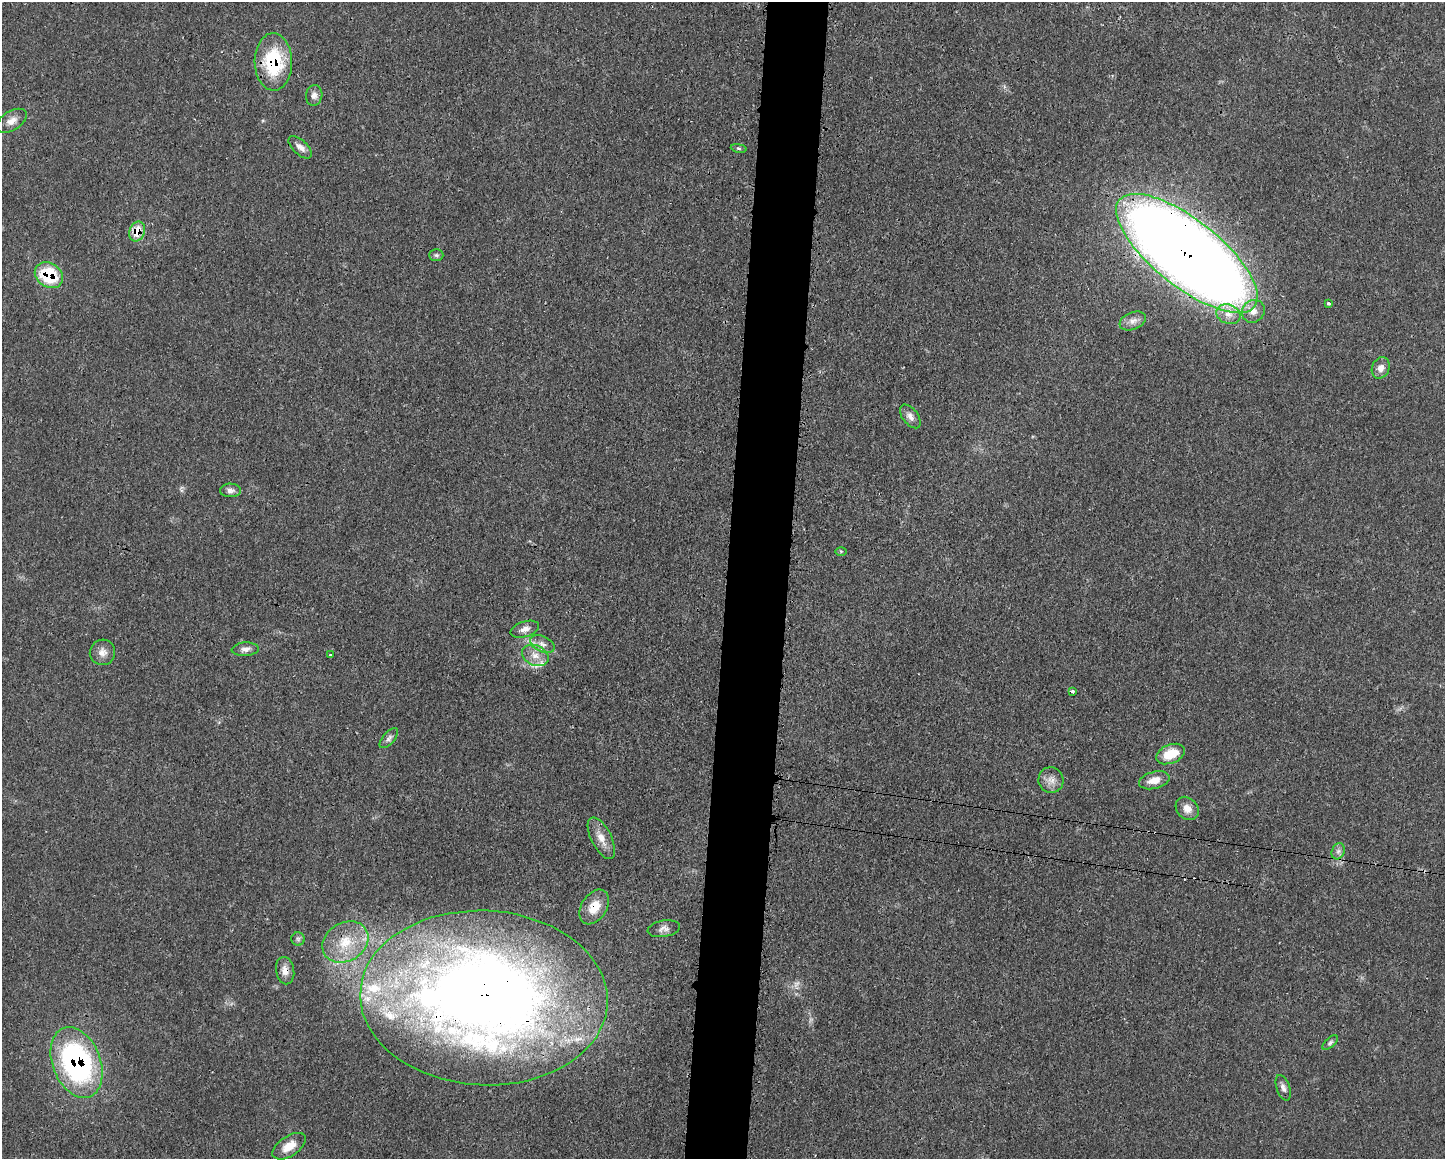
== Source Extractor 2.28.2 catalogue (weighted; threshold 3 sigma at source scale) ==
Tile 8 of 3 x 4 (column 2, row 3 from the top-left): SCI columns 1557-2999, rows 1166-2322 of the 4674 x 4642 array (HDU 1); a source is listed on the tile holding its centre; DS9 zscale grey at full resolution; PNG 1447 x 1161 px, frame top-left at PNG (2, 2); each listed source drawn as its Kron ellipse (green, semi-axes under 4 px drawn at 4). Shown black and unused: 4% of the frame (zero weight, under 3 of 4 exposures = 1% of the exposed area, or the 3 px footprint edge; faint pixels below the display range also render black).
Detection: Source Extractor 2.28.2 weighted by HDU 2 'WHT'; one run over the whole footprint, this tile lists its part. Background 0.021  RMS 0.0023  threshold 0.0102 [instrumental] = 3 sigma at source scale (4.5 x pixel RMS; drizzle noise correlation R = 1.50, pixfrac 1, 0.05/0.05 arcsec/px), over >= 5 px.
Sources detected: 47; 1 too faint to see at this stretch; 1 cosmic-ray / hot-pixel residue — neither listed nor drawn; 4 inside a brighter listed object's ellipse — not listed separately; the other 41 listed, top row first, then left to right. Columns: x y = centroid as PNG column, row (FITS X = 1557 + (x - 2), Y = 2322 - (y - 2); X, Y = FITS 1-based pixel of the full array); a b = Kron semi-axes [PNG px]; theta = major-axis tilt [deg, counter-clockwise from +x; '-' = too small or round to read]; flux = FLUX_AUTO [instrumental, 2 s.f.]
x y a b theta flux
273 62 29 19 -89 16
314 95 10 8 80 1.2
12 121 17 9 32 2.1
300 147 14 7 -43 1.4
739 148 8 4 -9 0.36
137 231 10 7 69 4.5
1187 253 86 33 -38 480
436 255 7 6 - 0.49
49 275 15 12 -35 12
1328 303 4 3 - 0.62
1253 311 12 11 - 2
1228 314 12 9 -18 2.1
1133 321 14 8 21 1.5
1381 368 11 8 64 1.5
910 416 13 7 -53 1.3
230 490 10 6 -1 0.96
841 551 6 4 -1 0.28
525 629 15 7 18 1.5
542 644 13 7 -24 1.4
245 649 13 6 4 1.2
102 652 13 12 - 1.8
330 655 3 2 - 0.32
535 655 14 10 -25 2.4
1072 691 3 3 - 1.5
389 738 12 6 49 0.79
1170 754 15 9 22 5.1
1051 780 13 12 - 1.9
1154 780 15 8 14 2.5
1187 808 13 10 -47 2
601 838 23 10 -64 2.6
1338 851 8 6 68 0.77
594 907 19 12 57 4.3
664 929 16 8 10 1.2
298 939 7 6 - 0.57
345 942 24 19 31 8
285 971 14 9 -79 1.8
484 998 124 87 -3 300
1330 1042 9 5 42 0.53
77 1062 37 24 -68 50
1283 1088 13 6 -70 1.1
289 1146 19 10 34 3.1
Overlapping masked pixels (flux is a lower limit): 8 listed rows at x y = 273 62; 137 231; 1187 253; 49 275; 594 907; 285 971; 484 998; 77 1062